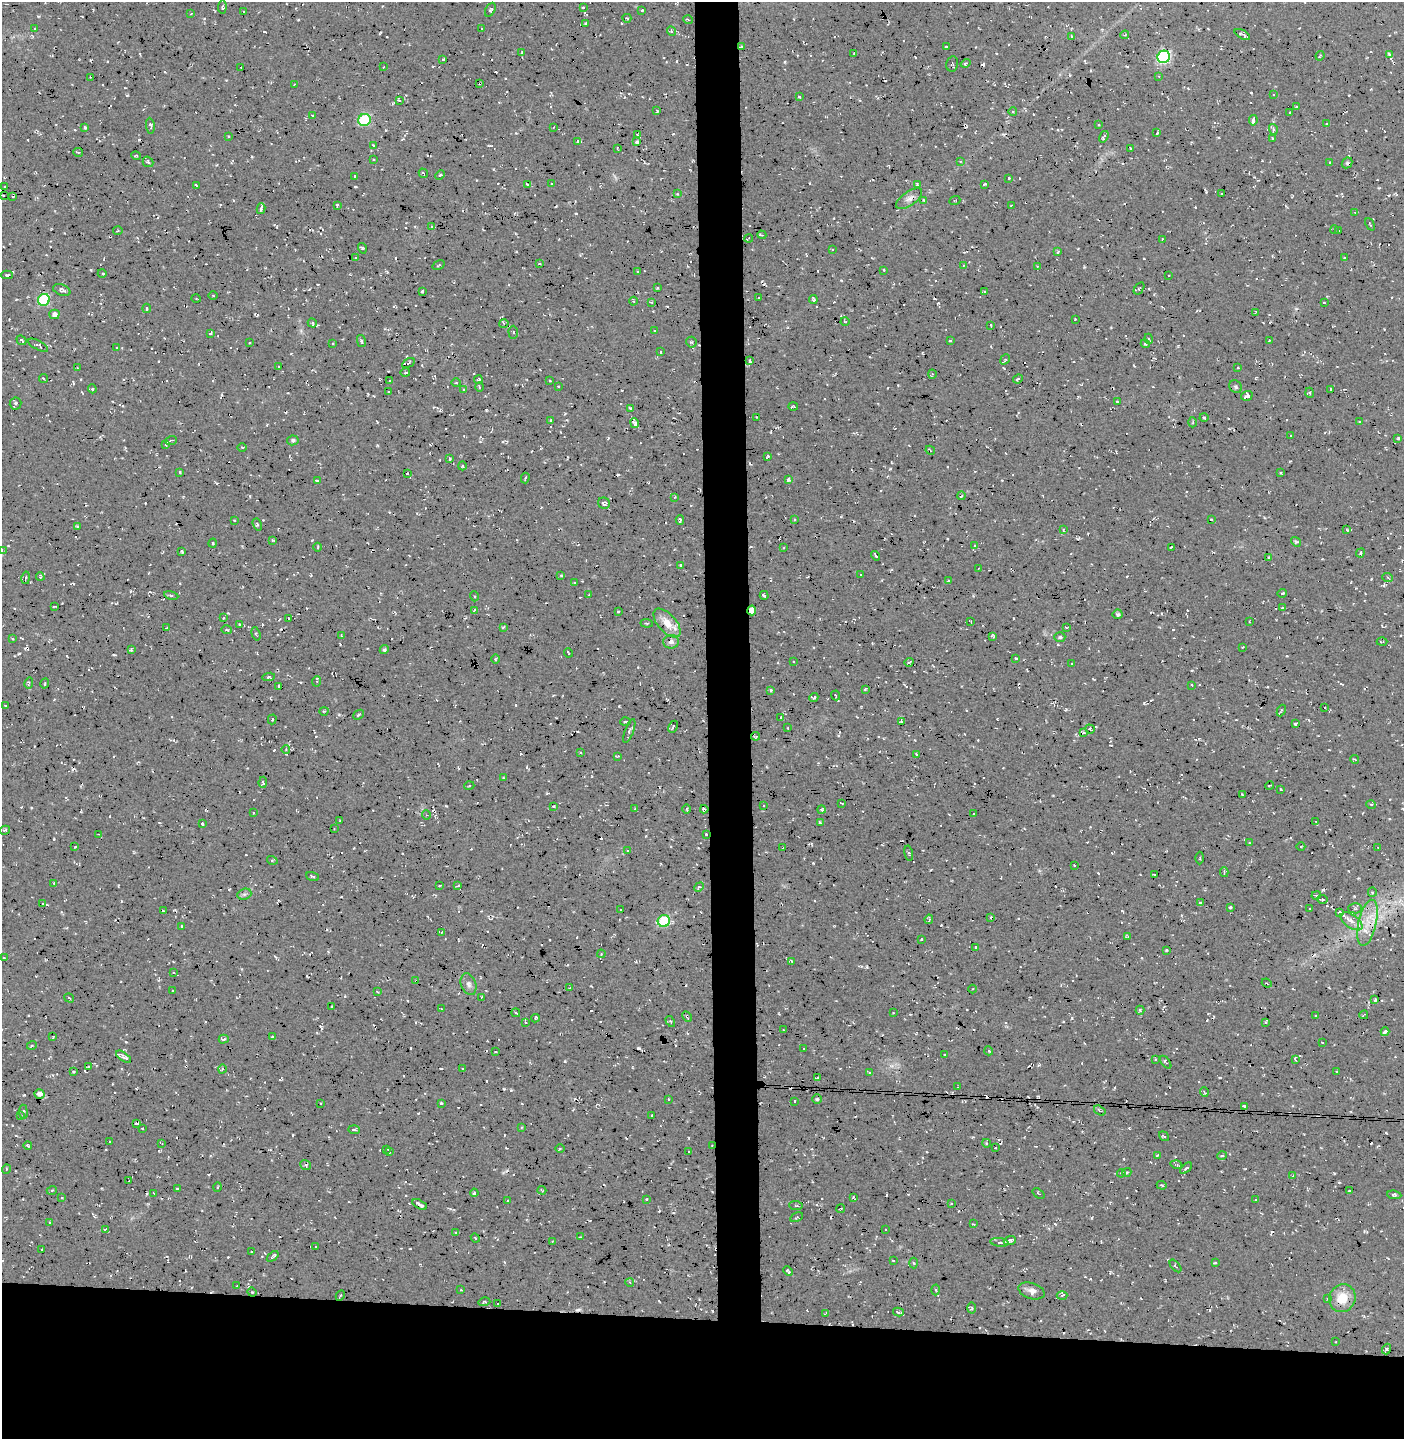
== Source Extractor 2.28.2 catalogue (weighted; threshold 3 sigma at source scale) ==
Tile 8 of 3 x 3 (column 2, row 3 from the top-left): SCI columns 1584-2985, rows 1-1437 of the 4570 x 4319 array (HDU 1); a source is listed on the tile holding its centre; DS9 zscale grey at full resolution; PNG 1406 x 1441 px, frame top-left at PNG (2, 2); each listed source drawn as its Kron ellipse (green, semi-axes under 4 px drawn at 4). Shown black and unused: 11% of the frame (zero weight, under 3 of 4 exposures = <1% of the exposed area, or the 3 px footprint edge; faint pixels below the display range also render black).
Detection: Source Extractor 2.28.2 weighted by HDU 2 'WHT'; one run over the whole footprint, this tile lists its part. Background 0.0234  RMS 0.0058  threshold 0.0262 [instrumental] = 3 sigma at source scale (4.5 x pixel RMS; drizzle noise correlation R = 1.50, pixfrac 1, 0.0396/0.0396 arcsec/px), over >= 5 px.
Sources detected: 807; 120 cosmic-ray / hot-pixel residue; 2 long thin detections or spike segments (spike, bleed or trail) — neither listed nor drawn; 7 inside a brighter listed object's ellipse — not listed separately; of the other 678, all 500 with FLUX_AUTO >= 0.489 (the completeness limit of this list) listed and drawn (178 fainter detections not listed), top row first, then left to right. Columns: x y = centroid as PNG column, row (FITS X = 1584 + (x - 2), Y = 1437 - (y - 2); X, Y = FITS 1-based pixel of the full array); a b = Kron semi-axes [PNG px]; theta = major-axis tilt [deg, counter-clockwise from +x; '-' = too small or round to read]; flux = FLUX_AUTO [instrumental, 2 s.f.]
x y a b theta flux
222 7 6 3 83 0.93
583 8 3 2 - 0.56
490 10 7 4 61 1.3
642 10 3 3 - 0.79
244 12 2 2 - 0.58
191 14 4 2 - 0.49
627 18 4 2 - 0.51
688 20 5 3 - 0.62
586 23 3 2 - 0.7
481 28 2 2 - 0.59
35 29 3 2 - 0.51
671 31 5 4 - 0.92
1242 34 8 3 -29 1.9
1125 35 4 3 - 0.63
1071 36 4 3 - 0.59
741 47 3 2 - 1.1
946 47 3 3 - 1.1
522 53 4 3 - 0.68
854 54 4 2 - 0.54
1389 54 4 3 - 1.2
1320 56 5 3 - 0.64
1164 57 6 6 - 90
443 59 3 3 - 1.1
965 63 5 3 - 1
952 64 7 6 - 1.3
241 67 3 2 - 0.65
383 67 2 2 - 0.63
1159 76 3 3 - 0.51
91 77 3 2 - 0.55
480 83 3 2 - 1.6
294 85 3 2 - 0.49
1273 95 3 2 - 0.7
799 96 3 3 - 1.1
399 100 3 3 - 0.95
1296 107 3 3 - 1.1
657 111 3 3 - 1.1
1013 112 4 3 - 0.5
1290 112 3 2 - 0.55
312 116 2 2 - 0.5
364 120 6 6 - 49
1253 120 5 4 - 2.1
1326 124 3 2 - 0.52
1098 125 3 2 - 0.56
150 126 8 3 -84 0.98
85 127 3 3 - 0.71
553 128 3 2 - 0.65
1273 129 5 3 - 0.7
1157 133 4 3 - 0.86
638 135 3 3 - 0.86
228 136 3 3 - 0.58
1104 137 6 3 57 1.3
1273 138 3 2 - 1.1
577 141 3 2 - 0.75
637 142 4 3 - 1
373 145 4 2 - 0.51
617 148 3 2 - 0.6
1130 148 3 2 - 0.51
78 152 5 2 - 0.56
136 156 5 3 - 0.5
374 160 3 2 - 0.54
960 161 4 2 - 0.49
148 162 5 5 - 1
1329 162 2 2 - 0.54
1347 163 6 5 - 0.99
423 173 5 2 - 0.74
440 175 5 3 - 0.65
354 176 3 3 - 0.9
1009 178 3 3 - 0.79
552 183 3 3 - 0.76
527 184 4 2 - 0.64
984 184 3 2 - 0.7
196 185 4 2 - 0.58
918 185 4 3 - 1.5
5 187 3 3 - 0.87
1221 193 3 2 - 0.57
677 194 4 3 - 0.55
3 196 2 2 - 0.66
13 196 3 2 - 0.97
909 199 15 7 35 3.3
923 200 3 3 - 0.74
955 201 6 2 22 0.52
337 205 3 2 - 0.57
1011 205 3 2 - 0.49
261 209 5 3 - 1.4
1355 212 4 2 - 0.62
1370 224 7 2 -65 0.62
432 226 4 3 - 0.64
1335 230 4 3 - 0.58
118 231 4 2 - 0.58
1338 231 3 2 - 0.66
762 235 5 3 - 0.85
749 238 4 2 - 0.64
1162 240 4 3 - 0.65
362 248 5 3 - 0.63
832 249 3 2 - 0.5
1058 252 3 3 - 0.9
355 257 2 2 - 0.49
1344 258 3 2 - 0.68
540 264 3 2 - 0.65
439 265 6 3 31 0.6
963 265 3 3 - 0.63
1037 266 3 2 - 0.71
884 270 3 3 - 0.66
637 271 3 2 - 0.69
102 273 4 3 - 0.58
7 275 6 3 1 0.9
1169 276 3 2 - 0.73
657 288 3 2 - 0.66
1139 288 7 4 55 0.78
62 290 9 5 -21 1.7
422 291 4 3 - 1.8
984 292 4 3 - 0.66
213 296 5 3 - 0.52
759 298 2 2 - 0.49
196 299 5 3 - 0.6
44 300 6 5 - 47
813 300 4 3 - 1.2
633 301 4 3 - 0.51
651 302 3 2 - 0.77
1324 303 3 2 - 0.73
146 308 5 2 - 0.74
1256 312 4 2 - 0.71
54 314 5 4 - 2.4
1075 319 2 2 - 0.51
845 321 4 3 - 0.57
312 323 5 4 - 1.2
504 323 5 3 - 1
991 325 3 2 - 0.51
654 331 3 2 - 0.74
513 332 7 4 -90 1.3
210 333 4 3 - 0.62
1149 339 5 3 - 0.62
21 340 5 3 - 1.3
950 340 3 3 - 1
361 341 6 3 -76 0.92
1269 341 3 3 - 0.63
691 342 5 5 - 0.81
249 343 2 2 - 0.53
333 344 3 3 - 0.61
1145 344 4 3 - 0.72
38 345 11 4 -28 1.4
117 348 3 3 - 0.51
661 352 3 3 - 1.2
1005 359 5 3 - 0.79
750 361 4 3 - 0.75
408 363 7 3 30 0.73
278 367 3 2 - 0.58
77 368 2 2 - 0.49
1238 368 3 2 - 0.73
405 372 5 2 - 0.58
932 374 4 3 - 0.66
43 379 4 3 - 0.56
478 379 4 3 - 0.91
1018 379 5 3 - 1
550 380 3 2 - 0.67
390 381 3 3 - 0.69
456 383 5 3 - 0.66
558 386 3 3 - 0.49
479 387 5 3 - 0.61
1236 387 7 6 - 1.2
92 389 4 3 - 0.89
1330 389 3 3 - 1.3
464 390 4 2 - 0.6
388 392 2 2 - 0.6
1310 393 5 3 - 0.66
1247 396 6 5 - 2.5
1117 402 3 2 - 0.5
15 403 6 6 - 1.4
793 406 5 2 - 0.74
630 408 3 3 - 0.7
756 417 3 2 - 0.63
1204 418 4 3 - 0.57
551 420 4 3 - 0.64
1193 422 5 3 - 0.65
1359 422 3 2 - 0.5
635 423 5 3 - 1.9
1291 436 3 2 - 0.61
1398 438 4 4 - 0.5
171 440 6 2 20 0.69
293 440 5 5 - 1.3
165 445 4 3 - 0.73
242 447 4 3 - 0.52
930 450 5 2 - 0.53
768 456 3 3 - 0.86
450 458 4 3 - 0.56
462 466 4 4 - 0.58
180 472 3 2 - 0.6
407 473 3 2 - 0.56
1281 473 3 3 - 0.64
525 478 5 2 - 0.84
317 480 3 3 - 1.2
788 480 4 3 - 1.2
961 496 4 3 - 0.71
675 497 4 3 - 0.59
604 503 6 5 - 1.7
794 519 4 3 - 0.55
234 520 3 2 - 0.52
680 520 4 3 - 0.91
1211 520 4 2 - 1.1
257 524 6 3 -71 0.73
77 526 3 3 - 0.6
1063 530 4 3 - 1
1347 530 3 3 - 0.76
273 540 3 2 - 0.63
1296 542 5 4 - 0.74
213 543 4 3 - 0.52
975 546 4 3 - 0.96
318 547 4 3 - 0.62
1171 547 3 2 - 0.91
784 548 3 2 - 0.53
2 550 4 4 - 0.63
182 552 4 2 - 0.91
1360 553 5 3 - 1.2
875 556 5 2 - 1.2
1269 557 3 3 - 0.57
680 565 3 2 - 0.76
978 569 2 2 - 0.5
561 575 4 3 - 0.7
861 575 2 2 - 0.59
40 577 4 3 - 0.75
26 578 6 3 78 0.97
1388 578 5 3 - 0.7
948 580 2 2 - 0.5
574 583 3 2 - 0.62
1282 593 4 3 - 1.3
589 595 3 3 - 0.54
764 595 4 3 - 1.3
171 596 7 3 -12 0.84
474 596 5 3 - 0.77
54 606 4 2 - 0.58
1283 608 3 3 - 1.1
752 610 5 4 - 5.1
474 611 4 3 - 1
618 611 3 2 - 0.66
1118 614 5 5 - 1.4
223 618 4 3 - 0.56
289 619 3 3 - 0.96
1250 621 3 2 - 0.52
971 622 3 2 - 0.55
647 623 6 2 -6 0.52
667 623 18 8 -48 8
239 624 3 2 - 0.56
503 627 3 2 - 0.76
166 628 4 2 - 0.51
1066 628 3 2 - 0.49
227 630 5 3 - 0.91
256 634 7 3 -72 0.81
341 636 3 3 - 0.55
993 636 4 2 - 0.64
1060 637 5 4 - 0.94
12 638 3 2 - 0.72
671 642 8 6 9 2
1382 642 5 2 - 0.58
1242 647 3 2 - 0.51
131 650 3 3 - 0.78
384 650 5 4 - 1.1
568 653 5 2 - 0.64
1016 658 3 3 - 0.76
495 659 5 3 - 0.59
794 662 3 2 - 0.56
909 662 4 2 - 0.73
1072 664 3 2 - 0.49
269 677 6 4 7 0.89
317 681 5 4 - 0.67
29 683 6 4 80 0.91
45 683 5 3 - 0.63
1192 685 3 3 - 0.53
279 686 3 2 - 0.63
865 689 3 2 - 0.5
771 690 3 3 - 1.1
836 695 5 2 - 0.49
814 698 4 3 - 1.3
5 706 3 2 - 0.5
1325 708 3 2 - 0.76
1281 710 6 3 67 0.65
324 711 4 3 - 0.55
358 715 6 4 41 0.95
781 718 3 2 - 0.62
272 719 5 3 - 0.73
901 721 4 3 - 0.8
625 722 5 2 - 0.9
1296 723 4 3 - 2
673 727 6 2 64 0.65
788 728 2 2 - 0.52
1090 729 5 4 - 1.2
629 731 13 4 70 1.6
1084 733 3 2 - 0.5
756 736 4 3 - 0.7
286 749 4 3 - 0.61
580 753 3 3 - 0.76
916 754 3 2 - 0.52
618 756 3 2 - 0.57
1355 759 4 2 - 0.66
504 778 3 2 - 0.59
263 782 5 4 - 1
469 786 5 3 - 0.5
1269 786 4 2 - 0.64
1281 789 3 2 - 0.78
1242 795 3 3 - 0.59
842 803 3 2 - 0.6
1371 804 5 3 - 0.55
763 805 3 2 - 0.5
553 806 3 2 - 0.52
635 809 3 3 - 0.56
687 809 5 3 - 0.57
704 809 4 2 - 1.4
822 809 4 4 - 1.2
253 813 3 2 - 0.6
973 814 3 2 - 0.52
426 815 4 4 - 0.73
340 821 3 2 - 0.6
1316 822 3 2 - 0.53
820 823 3 2 - 0.72
202 824 3 3 - 0.79
334 829 3 2 - 0.51
5 830 5 4 - 0.74
99 834 4 2 - 0.58
706 834 3 3 - 1.1
1249 843 3 2 - 0.54
1301 846 4 3 - 0.62
75 847 3 2 - 0.61
1378 847 3 2 - 0.5
783 848 3 2 - 0.8
627 851 3 2 - 0.58
909 853 7 3 -77 0.65
1200 858 6 3 89 0.68
272 860 5 3 - 0.59
1074 865 2 2 - 0.66
1224 872 5 3 - 1.2
1154 875 2 2 - 0.55
312 876 7 3 -20 1
54 883 3 3 - 0.57
440 885 3 2 - 0.65
458 886 4 3 - 0.75
699 887 5 3 - 0.76
1372 892 5 4 - 0.73
244 894 7 5 20 1.2
1316 895 5 4 - 1.4
1322 899 5 4 - 1.2
43 903 3 2 - 0.76
1200 903 3 3 - 1.2
1230 907 4 4 - 0.55
1355 908 7 5 1 1.4
621 909 3 2 - 0.74
1310 909 3 2 - 0.62
163 911 4 2 - 0.62
1339 912 4 3 - 1.2
991 917 3 3 - 0.8
929 919 5 3 - 1.1
664 921 6 6 - 31
1352 921 12 6 -35 4.6
1367 923 23 9 77 11
181 926 3 2 - 0.58
441 932 3 3 - 0.56
1128 937 3 3 - 0.76
921 939 3 2 - 0.57
976 947 3 2 - 0.55
1166 950 3 3 - 0.63
601 954 4 3 - 0.51
4 958 3 2 - 0.56
792 961 4 3 - 1.1
173 973 3 2 - 0.53
416 981 3 3 - 0.67
1267 983 5 3 - 0.59
469 984 11 7 -71 2.5
570 988 3 3 - 1
972 989 4 3 - 0.54
173 991 3 2 - 0.49
377 991 4 3 - 0.62
481 997 3 2 - 0.6
69 998 5 2 - 0.71
1375 1000 3 2 - 0.6
331 1007 3 2 - 0.5
441 1008 4 2 - 0.51
1140 1010 4 3 - 0.92
516 1013 4 2 - 0.56
893 1013 3 2 - 0.85
1316 1015 2 2 - 0.5
1364 1015 4 2 - 0.54
687 1016 5 3 - 0.83
535 1018 4 3 - 0.82
670 1021 6 3 -59 0.7
1265 1022 4 4 - 0.68
525 1023 4 3 - 0.77
783 1030 3 2 - 0.51
1385 1032 4 3 - 2.4
53 1037 3 2 - 0.53
272 1037 3 3 - 1.1
224 1039 5 3 - 1
1322 1042 2 2 - 0.55
32 1045 5 3 - 0.57
803 1048 3 2 - 0.59
989 1051 5 3 - 0.61
495 1052 3 2 - 0.69
944 1055 3 2 - 0.96
124 1057 9 4 -35 1.8
1155 1059 4 2 - 0.5
1295 1060 4 2 - 0.65
1166 1062 7 3 -51 1
88 1066 3 2 - 0.7
463 1068 2 2 - 0.49
222 1069 4 3 - 0.56
74 1071 4 3 - 0.87
1337 1071 3 3 - 1.1
870 1073 3 3 - 0.85
817 1078 3 2 - 0.94
958 1087 3 2 - 0.51
1204 1092 5 2 - 0.67
40 1094 5 4 - 3.2
668 1099 2 2 - 0.56
817 1099 5 5 - 0.92
794 1101 3 2 - 0.78
321 1103 2 2 - 0.71
441 1103 3 3 - 1.3
1244 1106 4 3 - 1
1100 1110 6 3 -33 0.69
23 1112 7 3 -83 0.69
20 1115 4 4 - 0.51
652 1115 3 2 - 0.64
136 1124 3 2 - 0.62
521 1127 3 3 - 0.6
142 1128 3 2 - 0.63
354 1130 5 2 - 0.85
1164 1136 5 2 - 0.62
110 1142 2 2 - 0.61
162 1143 4 2 - 0.57
986 1143 4 3 - 0.52
28 1145 4 3 - 1.2
712 1146 4 2 - 0.57
995 1148 3 2 - 0.51
386 1149 3 2 - 0.71
560 1149 5 3 - 0.59
688 1151 2 2 - 0.64
389 1152 4 3 - 0.56
1157 1155 4 3 - 0.61
1222 1156 5 4 - 1.1
306 1165 6 4 -40 1.2
1176 1165 6 3 -18 0.76
1186 1168 7 3 42 0.96
6 1169 5 3 - 0.51
1127 1172 5 4 - 1.4
1121 1173 4 4 - 0.8
1293 1176 4 3 - 0.93
129 1181 3 2 - 0.51
1162 1185 5 4 - 0.62
217 1187 4 3 - 0.54
177 1189 3 3 - 0.55
52 1190 5 3 - 0.51
542 1190 4 2 - 0.53
1349 1191 3 2 - 0.65
154 1193 3 2 - 0.56
474 1193 4 4 - 0.87
1038 1193 7 2 -37 0.52
1394 1195 7 4 -8 1.3
853 1197 3 2 - 0.76
62 1198 4 3 - 0.57
646 1199 4 3 - 0.53
508 1200 3 2 - 0.55
1256 1200 4 3 - 0.55
951 1203 3 2 - 1
420 1204 8 3 -30 1.9
796 1206 6 3 -5 0.79
840 1209 4 2 - 0.58
797 1217 6 3 30 0.61
50 1223 3 2 - 1.1
973 1224 3 2 - 0.59
105 1229 4 2 - 0.56
886 1229 3 2 - 0.59
456 1232 4 4 - 0.67
581 1237 4 2 - 0.49
475 1238 5 4 - 0.74
1010 1240 6 3 22 2.4
553 1241 4 2 - 0.58
999 1242 9 4 -8 1.4
315 1246 3 2 - 0.5
42 1249 3 2 - 0.66
251 1252 3 3 - 0.68
273 1256 7 3 38 1.6
893 1260 3 2 - 0.5
913 1263 5 3 - 0.64
1215 1263 3 3 - 1.2
1175 1266 7 3 -48 0.69
788 1271 5 3 - 0.97
630 1283 4 3 - 0.6
237 1286 3 2 - 0.64
461 1290 3 3 - 0.63
936 1290 5 3 - 0.77
1032 1291 13 8 -18 3.6
252 1292 5 4 - 0.58
340 1295 5 3 - 0.66
1062 1295 5 3 - 0.72
1342 1298 14 13 - 12
1327 1299 3 3 - 0.6
484 1302 6 3 15 0.77
498 1304 3 2 - 0.51
971 1308 5 3 - 0.7
898 1312 5 2 - 1.3
825 1314 4 3 - 0.87
1335 1342 2 2 - 0.49
1387 1349 5 3 - 0.63
Overlapping masked pixels (flux is a lower limit): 10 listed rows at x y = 741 47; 480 83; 752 610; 756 736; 706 834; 1367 923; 416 981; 687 1016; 712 1146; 1342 1298
Isophote crosses this tile's border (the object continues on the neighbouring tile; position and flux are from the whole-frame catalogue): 1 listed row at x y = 2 550
Unlisted compact peaks at least as high as the median listed source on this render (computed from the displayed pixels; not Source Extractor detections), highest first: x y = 565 1061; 1144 703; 24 1095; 1072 1018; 785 62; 127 95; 1066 709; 377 445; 126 1042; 38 16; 1287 656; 250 496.